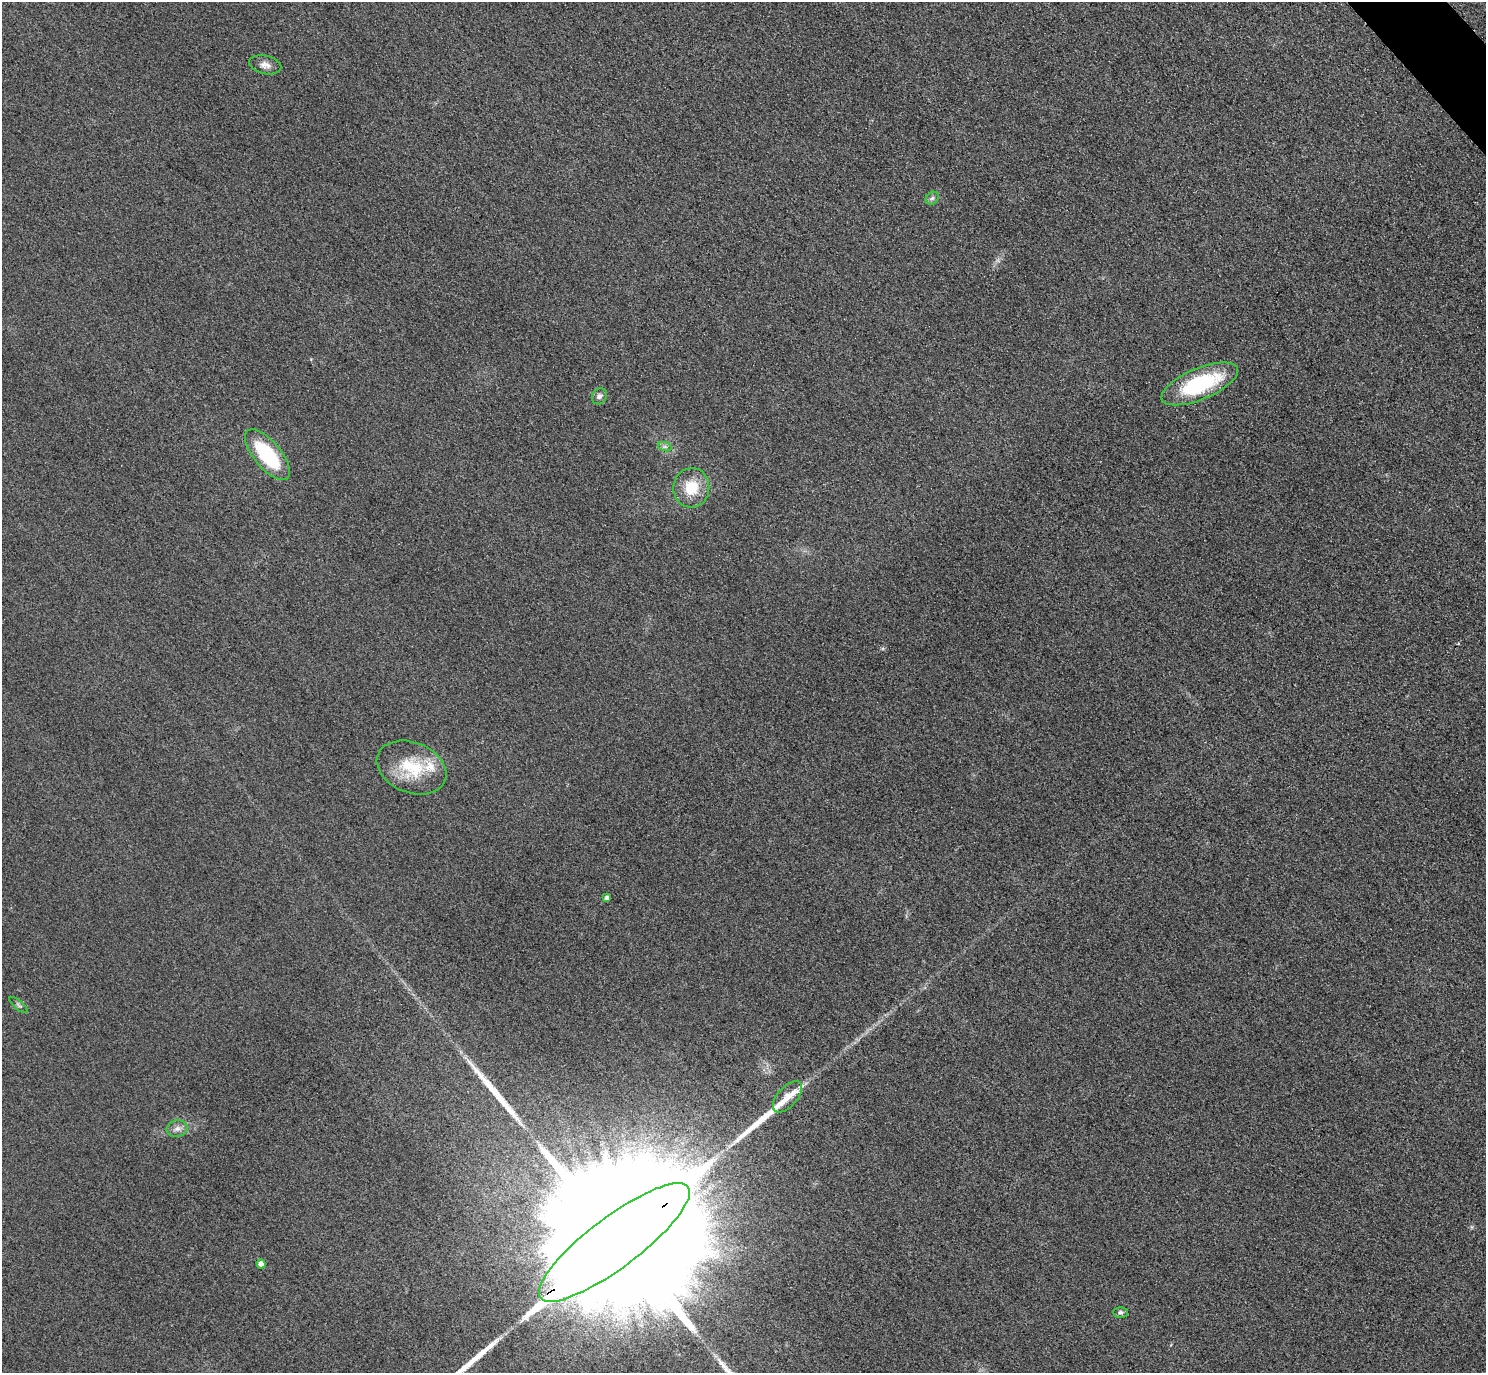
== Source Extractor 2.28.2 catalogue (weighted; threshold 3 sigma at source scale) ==
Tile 10 of 4 x 4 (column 2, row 3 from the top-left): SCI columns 1515-2998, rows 1698-3068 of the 5997 x 5994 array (HDU 1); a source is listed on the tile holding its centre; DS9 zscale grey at full resolution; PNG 1488 x 1375 px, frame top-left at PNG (2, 2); each listed source drawn as its Kron ellipse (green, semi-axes under 4 px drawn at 4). Shown black and unused: <1% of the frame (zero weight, under 3 of 4 exposures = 3% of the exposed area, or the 3 px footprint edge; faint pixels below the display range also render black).
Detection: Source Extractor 2.28.2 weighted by HDU 2 'WHT'; one run over the whole footprint, this tile lists its part. Background 0.0556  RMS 0.019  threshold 0.0835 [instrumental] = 3 sigma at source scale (4.5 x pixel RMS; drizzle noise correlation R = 1.50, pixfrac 1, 0.05/0.05 arcsec/px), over >= 5 px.
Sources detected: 20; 1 cosmic-ray / hot-pixel residue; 3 long thin detections or spike segments (spike, bleed or trail) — neither listed nor drawn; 1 inside a brighter listed object's ellipse — not listed separately; the other 15 listed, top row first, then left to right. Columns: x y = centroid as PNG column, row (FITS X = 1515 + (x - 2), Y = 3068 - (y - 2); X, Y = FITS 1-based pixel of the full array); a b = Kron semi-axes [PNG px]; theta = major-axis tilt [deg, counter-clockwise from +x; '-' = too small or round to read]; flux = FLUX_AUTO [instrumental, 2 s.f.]
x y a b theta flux
265 65 16 9 -13 13
932 198 7 5 44 4.4
1200 384 41 15 23 170
599 396 8 7 - 6.2
665 447 7 4 -19 4.1
267 455 31 13 -50 130
691 488 20 18 83 53
412 768 36 25 -22 89
607 898 4 4 - 5.5
18 1005 11 3 -41 3.1
787 1097 19 10 49 21
177 1129 10 8 16 10
614 1242 92 25 37 350000
261 1264 4 4 - 11
1120 1312 7 5 0 4
Overlapping masked pixels (flux is a lower limit): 1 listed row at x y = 614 1242